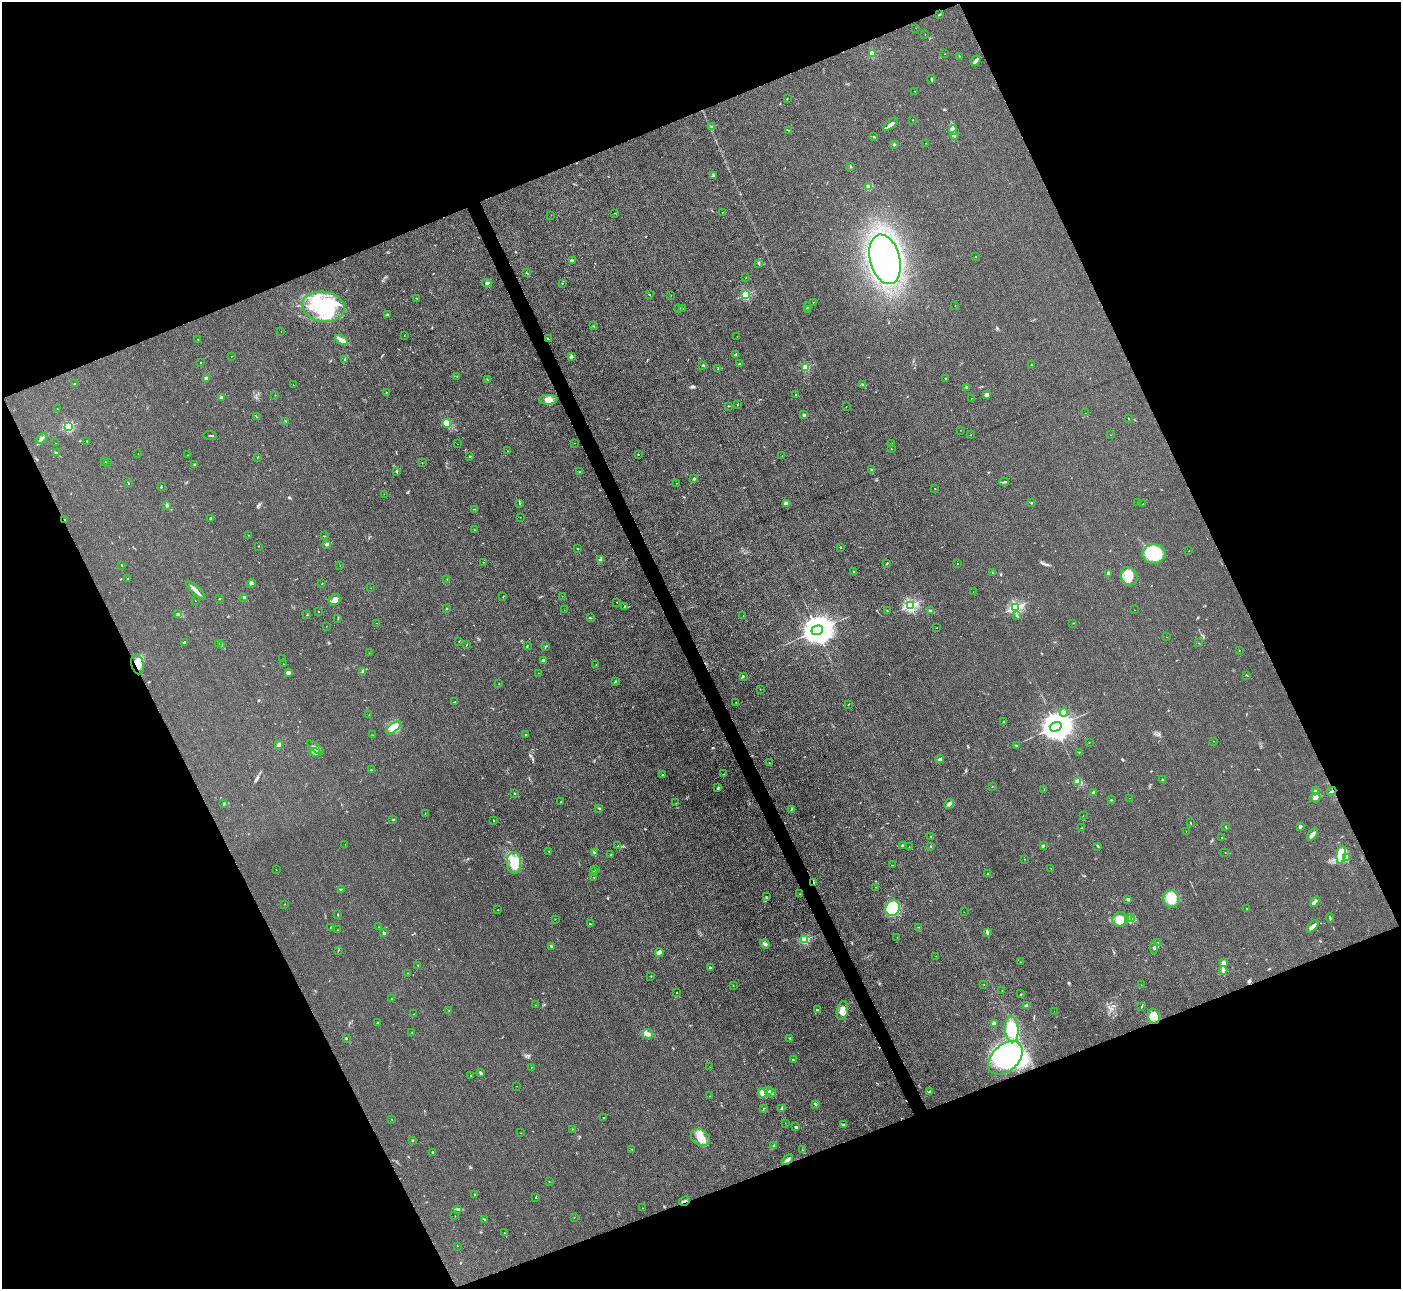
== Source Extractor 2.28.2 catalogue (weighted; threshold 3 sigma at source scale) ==
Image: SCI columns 3-5595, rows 286-5433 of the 5599 x 5585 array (HDU 1 of 3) = the unmasked area's bounding box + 8 px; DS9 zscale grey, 4 x 4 block average (1 PNG px = mean of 4 x 4 image px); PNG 1403 x 1291 px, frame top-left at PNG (2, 2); each listed source drawn as its Kron ellipse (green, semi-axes under 4 px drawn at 4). Shown black and unused: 44% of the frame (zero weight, under 3 of 4 exposures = <1% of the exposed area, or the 3 px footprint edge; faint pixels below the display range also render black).
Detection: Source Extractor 2.28.2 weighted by HDU 2 'WHT'. Background 0.0557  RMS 0.0059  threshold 0.0266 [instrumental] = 3 sigma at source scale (4.5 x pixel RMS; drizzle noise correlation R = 1.50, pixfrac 1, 0.05/0.05 arcsec/px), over >= 5 px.
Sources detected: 440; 3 too faint to see at this stretch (4 x 4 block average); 7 inside a brighter object's white glare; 5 cosmic-ray / hot-pixel residue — neither listed nor drawn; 14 coinciding with a brighter row at this scale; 23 inside a brighter listed object's ellipse — not listed separately; the other 388 listed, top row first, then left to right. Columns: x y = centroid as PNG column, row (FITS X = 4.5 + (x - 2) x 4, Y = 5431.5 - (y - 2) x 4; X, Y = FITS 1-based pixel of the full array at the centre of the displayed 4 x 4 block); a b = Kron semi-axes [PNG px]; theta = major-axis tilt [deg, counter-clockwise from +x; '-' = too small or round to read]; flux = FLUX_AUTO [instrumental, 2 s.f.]
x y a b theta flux
939 14 2 2 - 1.6
916 28 2 2 - 0.53
925 35 2 2 - 0.59
872 53 2 2 - 140
945 54 2 2 - 1.9
959 56 2 2 - 0.87
975 61 6 2 49 14
932 79 4 2 - 4.6
914 91 2 2 - 0.88
787 98 2 2 - 1.6
913 120 2 2 - 0.99
891 124 9 3 39 17
712 127 3 2 - 2.4
788 130 3 2 - 2.3
953 130 5 2 - 6.9
955 135 2 2 - 2.9
873 137 2 2 - 1.3
926 143 2 2 - 1
894 144 2 2 - 6.4
851 167 2 2 - 19
714 175 3 2 - 5.7
869 187 2 2 - 55
722 212 2 2 - 0.81
615 213 2 2 - 0.77
551 215 2 2 - 0.47
976 257 2 2 - 1.1
885 259 25 15 -76 1300
572 261 2 2 - 2.7
759 264 2 2 - 1.3
526 273 2 2 - 1
746 278 2 2 - 2.2
487 283 4 3 - 6.4
562 283 2 2 - 2.4
649 294 3 2 - 1.8
746 294 2 2 - 320
671 295 2 2 - 0.57
417 298 2 2 - 1.2
813 302 2 2 - 1.4
955 306 2 2 - 1.2
323 307 21 15 -9 240
808 307 2 2 - 1.9
679 308 2 2 - 8.3
683 309 2 2 - 2.8
807 310 2 2 - 1.3
387 315 3 3 - 4.6
593 326 2 2 - 1.7
281 332 2 2 - 0.67
404 335 2 2 - 0.8
737 337 2 2 - 0.62
198 339 2 2 - 1.1
548 339 3 2 - 2.3
341 340 7 2 -31 26
736 354 3 2 - 3.6
231 356 2 2 - 0.82
572 356 3 2 - 6
345 359 3 2 - 3.3
200 363 2 2 - 1.6
739 364 3 2 - 3.8
703 365 2 2 - 5
1031 365 2 2 - 1.8
806 367 2 2 - 160
718 369 2 2 - 1.1
457 376 2 2 - 1.9
206 378 2 2 - 33
946 378 2 2 - 1.8
487 379 3 2 - 1.5
74 383 2 2 - 2.8
293 385 2 2 - 4.8
863 385 4 2 - 4.1
967 387 3 2 - 5.8
386 392 2 2 - 1.7
796 394 2 2 - 2.2
275 395 2 2 - 0.84
986 395 3 3 - 8.9
221 397 2 2 - 30
972 398 2 2 - 0.82
548 400 9 5 2 26
737 404 2 2 - 1.5
729 406 2 2 - 2.3
846 406 2 2 - 0.95
57 408 2 2 - 0.58
1085 413 2 2 - 0.77
804 415 2 2 - 39
256 417 2 2 - 1.9
1128 418 2 2 - 1.5
286 421 2 2 - 2
447 423 4 3 - 64
68 427 2 2 - 280
960 430 2 2 - 0.74
970 435 2 2 - 1.5
1110 435 2 2 - 1.6
210 436 6 2 -6 4.4
41 439 7 2 38 7.2
87 441 2 2 - 3
56 443 2 2 - 0.62
574 443 2 2 - 1.1
458 444 2 2 - 0.78
892 444 3 3 - 4.5
891 449 2 2 - 1.2
507 451 2 2 - 1.9
57 453 3 2 - 3
138 454 2 2 - 0.71
188 455 2 2 - 0.76
638 455 2 2 - 2.1
470 456 2 2 - 4.5
782 456 2 2 - 0.64
257 457 2 2 - 1.4
105 461 2 2 - 1.4
107 462 2 2 - 1
422 463 2 2 - 1
195 464 3 2 - 4.2
872 470 2 2 - 28
396 472 4 2 - 2.5
579 472 2 2 - 0.86
694 479 3 2 - 4.5
1004 482 5 2 - 4.8
676 483 2 2 - 0.92
129 484 2 2 - 1
161 487 2 2 - 1.5
935 489 2 2 - 1.5
384 494 2 2 - 0.8
1138 502 2 2 - 1.1
786 503 3 3 - 16
1032 503 2 2 - 2.4
519 504 2 2 - 1.2
1143 504 2 2 - 1.6
167 505 3 2 - 4.1
474 509 2 2 - 1.6
520 517 2 2 - 1.9
211 518 2 2 - 2.3
64 520 2 2 - 7.8
474 530 2 2 - 1.4
249 535 2 2 - 1.5
325 536 3 2 - 1.8
326 544 4 2 - 6.7
259 546 2 2 - 1.3
840 547 2 2 - 7.7
577 548 2 2 - 2.2
1189 551 2 2 - 0.55
1154 554 11 9 5 210
600 560 3 2 - 9.2
483 562 2 2 - 1.2
958 563 2 2 - 3.9
887 564 3 2 - 3.8
121 565 2 2 - 2.6
340 566 2 2 - 0.96
854 572 2 2 - 19
992 573 2 2 - 1
1108 574 3 3 - 4.7
1129 576 9 8 - 54
127 579 2 2 - 1.3
447 579 2 2 - 1.4
251 583 5 3 - 6.1
322 583 2 2 - 1.3
371 588 2 2 - 1.7
196 590 12 2 -43 23
973 592 2 2 - 0.67
562 596 2 2 - 0.74
244 597 2 2 - 23
503 597 2 2 - 1
220 599 2 2 - 1.4
335 600 6 5 - 27
196 601 2 2 - 0.93
617 602 2 2 - 2.1
910 605 2 2 - 680
624 607 3 2 - 2.1
1016 607 2 2 - 640
446 608 2 2 - 1
564 610 2 2 - 0.4
1134 610 2 2 - 0.63
887 611 2 2 - 1.9
930 611 2 2 - 8.3
318 612 2 2 - 2.4
178 614 3 2 - 3.2
307 615 2 2 - 1.5
743 615 2 2 - 0.53
1017 616 3 2 - 2.6
338 618 3 2 - 2.2
590 618 2 2 - 2.2
377 623 2 2 - 0.98
1073 623 2 2 - 1.1
326 626 2 2 - 0.61
937 628 2 2 - 0.87
817 630 6 4 16 10000
1166 637 2 2 - 1
459 641 2 2 - 0.84
184 642 3 2 - 4.1
219 643 2 2 - 1.9
1199 643 2 2 - 1.1
466 645 3 2 - 1.5
222 646 2 2 - 2.5
527 646 2 2 - 2.6
545 646 2 2 - 1
1239 651 2 2 - 1.2
369 653 2 2 - 0.85
283 659 2 2 - 0.46
543 660 2 2 - 37
137 664 10 6 -77 35
283 664 2 2 - 0.72
596 665 2 2 - 0.84
288 672 3 3 - 12
363 672 3 2 - 4.8
538 673 2 2 - 0.93
1247 675 3 2 - 1.8
743 676 3 2 - 3.1
615 681 3 2 - 2.6
499 684 2 2 - 2.2
760 689 2 2 - 0.94
455 702 2 2 - 1
736 702 2 2 - 0.95
848 704 2 2 - 0.95
1064 712 4 2 - 6.4
369 715 2 2 - 0.99
1004 721 2 2 - 2
1056 727 6 4 16 9300
393 728 9 4 38 21
373 735 2 2 - 0.97
526 735 3 2 - 2
1213 741 2 2 - 1
1089 742 2 2 - 1
279 745 3 2 - 7.1
1016 745 3 2 - 2.1
315 747 10 3 -37 14
315 752 5 4 - 19
1079 752 2 2 - 1.3
940 759 4 3 - 8.1
769 763 2 2 - 0.78
371 770 3 2 - 2.3
724 774 2 2 - 1.2
662 775 2 2 - 7.1
1162 780 2 2 - 2.9
1078 781 3 2 - 3.9
992 787 2 2 - 1.2
718 788 2 2 - 1.4
1044 790 2 2 - 1.4
1315 791 3 2 - 8.1
1332 791 5 2 - 4.2
515 793 2 2 - 1.5
1094 793 2 2 - 54
1130 798 2 2 - 0.66
1315 798 5 3 - 13
1111 800 2 2 - 4.3
561 802 3 2 - 0.94
676 803 2 2 - 1.5
224 804 2 2 - 1.6
949 804 5 3 - 10
599 808 3 2 - 2.5
791 809 3 2 - 2.4
425 814 2 2 - 0.83
1083 816 2 2 - 0.6
393 820 3 2 - 2.8
493 820 3 2 - 1.7
1190 823 2 2 - 1.7
1300 826 4 3 - 5.5
1226 827 2 2 - 1.9
1082 828 2 2 - 1.7
1186 832 2 2 - 0.77
1312 834 7 3 57 10
931 836 2 2 - 1.7
1221 837 2 2 - 1
345 844 2 2 - 0.43
618 846 3 2 - 2.3
902 846 3 2 - 4.1
931 846 2 2 - 1.8
1043 846 2 2 - 5.9
1098 846 4 2 - 4.7
909 847 2 2 - 0.85
549 852 2 2 - 3.7
1225 852 2 2 - 0.89
595 853 4 2 - 3.1
611 855 2 2 - 1.2
1341 855 9 4 83 150
1346 858 3 3 - 6
1025 859 2 2 - 1
514 863 11 7 -86 78
892 865 2 2 - 1.3
1051 868 2 2 - 1.3
276 870 2 2 - 2.4
595 870 2 2 - 0.79
594 871 2 2 - 1
988 873 3 2 - 2.1
594 877 2 2 - 1.1
814 883 4 2 - 6.5
875 887 2 2 - 1.8
341 889 3 2 - 3.8
799 894 2 2 - 2.5
766 897 2 2 - 1.2
1128 899 2 2 - 15
1171 899 9 7 -74 62
1315 902 6 2 52 8.1
285 904 2 2 - 0.91
893 908 8 7 - 160
1247 908 2 2 - 2.2
498 910 2 2 - 3.6
964 912 2 2 - 0.54
338 914 3 2 - 2.2
1132 918 2 2 - 3.9
1330 918 4 2 - 3.5
555 919 2 2 - 1.1
1120 919 8 7 - 57
1129 919 3 2 - 2.8
590 924 2 2 - 2.9
1313 926 7 4 47 15
379 927 2 2 - 1.1
918 927 2 2 - 1
330 928 2 2 - 0.88
337 930 2 2 - 0.77
384 933 4 3 - 5.4
987 933 3 3 - 5
897 937 2 2 - 0.69
805 940 2 2 - 280
1157 942 3 2 - 1.8
765 944 5 3 - 9.8
551 946 3 2 - 4.6
1154 948 6 3 88 7.8
338 950 3 2 - 1.3
659 952 4 3 - 6.7
936 956 2 2 - 0.54
1021 962 2 2 - 0.96
1224 963 3 3 - 9.7
418 965 2 2 - 3.7
710 968 3 2 - 4.2
1223 970 4 2 - 5.5
408 973 2 2 - 0.93
651 976 2 2 - 1.3
733 985 2 2 - 1.2
984 985 2 2 - 1
1141 985 2 2 - 0.74
1002 990 2 2 - 0.96
676 993 2 2 - 0.97
1021 994 2 2 - 1.2
391 999 2 2 - 1.2
536 1005 2 2 - 1.8
1027 1005 3 2 - 7.3
1142 1006 2 2 - 1.8
818 1010 3 2 - 4.9
449 1011 2 2 - 0.74
842 1011 9 5 79 24
1054 1011 2 2 - 0.52
414 1014 2 2 - 1.7
1154 1016 8 5 -68 27
378 1023 2 2 - 2.1
994 1023 3 2 - 4.4
1012 1029 13 6 -85 120
412 1032 2 2 - 0.68
648 1034 5 5 - 13
346 1038 2 2 - 4.1
790 1038 2 2 - 3.2
1005 1058 20 13 43 360
793 1060 2 2 - 4.3
531 1067 2 2 - 3.2
710 1067 2 2 - 0.79
481 1073 3 2 - 8.3
470 1075 2 2 - 1.7
516 1086 2 2 - 1.1
769 1091 3 3 - 6.9
930 1091 3 2 - 3.6
762 1093 5 3 - 20
771 1093 4 2 - 6
709 1096 2 2 - 1.2
815 1104 4 2 - 3.2
782 1108 4 3 - 6.5
763 1109 2 2 - 1.4
603 1118 2 2 - 1
391 1119 2 2 - 1.3
785 1123 2 2 - 0.86
844 1125 4 2 - 8.3
796 1127 3 2 - 3.7
572 1129 2 2 - 1.3
520 1133 2 2 - 1.2
700 1138 10 7 -34 35
412 1140 3 2 - 3.2
774 1145 2 2 - 2.1
631 1149 2 2 - 1.1
802 1150 2 2 - 1.1
432 1152 3 2 - 3.4
787 1160 7 3 39 10
549 1182 2 2 - 1.1
474 1194 2 2 - 1.5
536 1198 2 2 - 4.4
684 1201 6 2 28 6.5
642 1208 2 2 - 0.93
458 1209 4 2 - 4.6
455 1216 2 2 - 1.1
574 1218 2 2 - 2.2
484 1219 3 2 - 4
504 1233 2 2 - 0.9
457 1246 2 2 - 1.2
Overlapping masked pixels (flux is a lower limit): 5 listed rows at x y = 64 520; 137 664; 1332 791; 814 883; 684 1201
Diffuse or blended objects may show on this block-average render without a row.